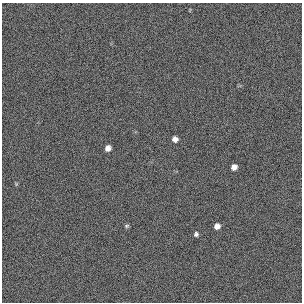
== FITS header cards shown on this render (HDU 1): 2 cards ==
NAXIS1  =                  300 / length of original image axis
NAXIS2  =                  300 / length of original image axis

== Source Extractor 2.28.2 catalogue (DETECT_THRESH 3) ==
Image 300 x 300 px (HDU 1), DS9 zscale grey, 1 PNG px = 1 image px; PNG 304 x 304 px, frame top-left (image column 1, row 300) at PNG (2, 3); no overlay
Background 385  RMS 66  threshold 199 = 3 sigma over >= 5 px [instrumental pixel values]
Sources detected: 6; all 6 listed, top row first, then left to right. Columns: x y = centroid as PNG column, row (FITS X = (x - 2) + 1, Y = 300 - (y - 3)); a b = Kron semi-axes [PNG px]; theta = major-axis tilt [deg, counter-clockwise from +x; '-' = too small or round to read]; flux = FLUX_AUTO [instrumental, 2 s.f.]
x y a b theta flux
175 139 5 5 - 20000
108 148 5 5 - 26000
234 167 5 5 - 26000
127 226 6 5 - 6500
217 226 5 5 - 24000
196 234 5 5 - 10000